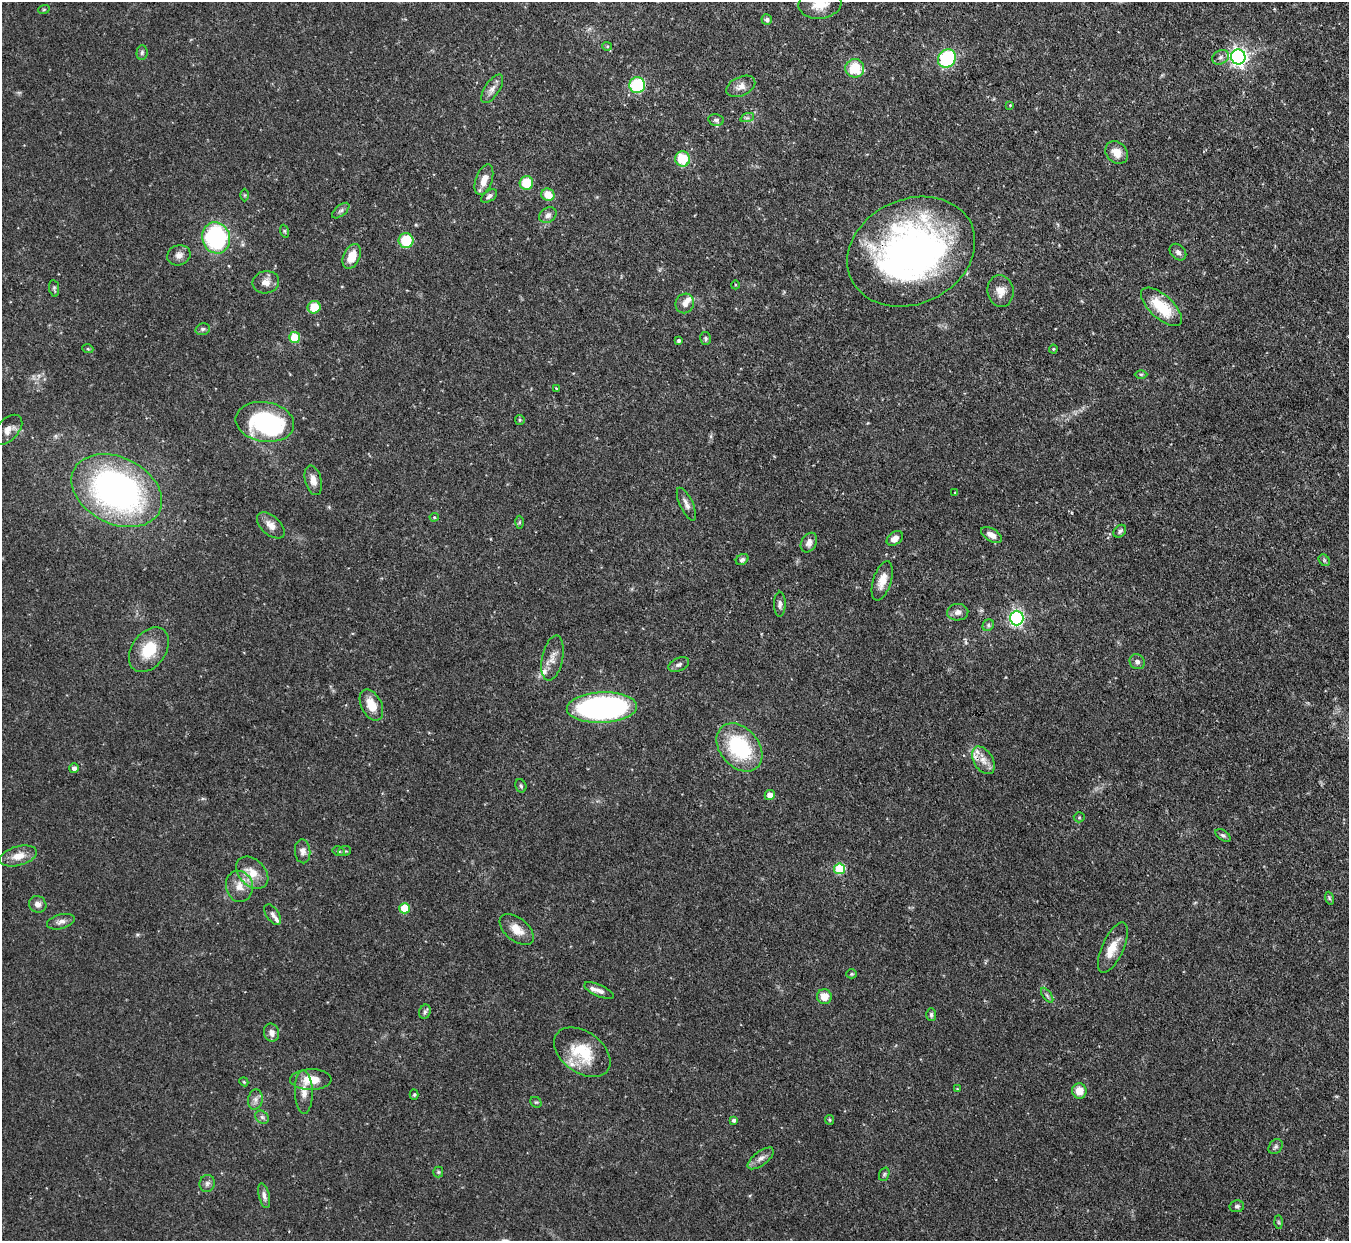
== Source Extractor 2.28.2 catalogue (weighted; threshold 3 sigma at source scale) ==
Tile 10 of 4 x 4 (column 2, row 3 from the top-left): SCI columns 1350-2696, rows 1385-2623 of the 5393 x 5373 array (HDU 1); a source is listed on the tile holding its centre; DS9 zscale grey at full resolution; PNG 1351 x 1243 px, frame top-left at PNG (2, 2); each listed source drawn as its Kron ellipse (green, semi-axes under 4 px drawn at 4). Shown black and unused: <1% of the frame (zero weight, under 3 of 4 exposures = <1% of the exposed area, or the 3 px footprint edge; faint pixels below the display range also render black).
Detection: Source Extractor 2.28.2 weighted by HDU 2 'WHT'; one run over the whole footprint, this tile lists its part. Background 0.0909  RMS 0.0046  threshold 0.0206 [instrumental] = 3 sigma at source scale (4.5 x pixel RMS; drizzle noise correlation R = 1.50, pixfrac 1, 0.05/0.05 arcsec/px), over >= 5 px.
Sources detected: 130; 1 inside a brighter object's white glare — neither listed nor drawn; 8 inside a brighter listed object's ellipse — not listed separately; the other 121 listed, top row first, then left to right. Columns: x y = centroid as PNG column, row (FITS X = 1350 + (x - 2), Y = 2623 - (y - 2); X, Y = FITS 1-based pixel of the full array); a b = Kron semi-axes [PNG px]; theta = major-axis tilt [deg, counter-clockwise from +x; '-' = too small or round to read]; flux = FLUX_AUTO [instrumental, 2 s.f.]
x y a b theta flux
820 3 21 15 7 9.5
44 9 6 3 19 0.5
767 20 5 5 - 1.2
607 46 5 4 - 0.54
142 52 7 5 87 1
1221 57 9 6 31 1.7
1238 57 7 7 - 180
947 58 10 8 54 39
855 68 9 9 - 14
637 85 8 8 - 31
741 86 15 9 25 3.4
492 89 16 7 56 3
1010 105 4 3 - 0.45
747 118 7 4 18 1
716 120 7 5 -11 1.2
1117 153 12 10 -45 5.3
683 159 7 7 - 14
484 180 16 8 70 5.3
526 183 7 6 - 13
245 195 6 4 -90 0.59
548 195 7 6 - 7.2
489 196 9 5 37 1.5
341 211 10 5 40 1.3
548 215 9 7 35 2.2
284 231 6 4 -71 0.71
216 238 16 14 -71 62
406 241 7 7 - 16
911 252 66 52 25 200
1178 252 9 7 -45 1.7
179 255 12 10 19 2.8
352 256 13 8 65 7.8
266 282 13 11 12 3.7
735 285 4 3 - 0.4
54 288 8 5 -80 0.9
1000 291 16 13 -81 4.9
685 303 10 9 - 2.8
314 307 6 6 - 10
1162 307 25 11 -42 17
203 329 7 5 15 1.1
295 338 5 5 - 15
706 338 6 5 - 0.89
679 341 4 3 - 0.97
88 349 5 3 - 0.48
1053 349 4 4 - 0.52
1141 374 6 4 -1 0.68
556 388 3 2 - 0.36
520 420 5 4 - 0.65
265 422 29 20 -9 60
8 430 18 10 48 3.9
313 480 15 8 -75 3.8
117 491 48 33 -26 160
955 493 4 3 - 0.34
686 504 18 6 -65 2.5
434 517 4 4 - 0.54
519 522 6 4 89 0.64
271 525 16 9 -42 3.9
1120 531 7 5 44 1.3
991 535 11 6 -32 3.5
895 538 9 6 37 3.2
809 543 10 7 60 2.4
742 560 7 5 33 1.4
1324 560 6 5 - 0.87
882 581 20 9 73 5.6
780 604 12 6 89 1.8
958 612 10 8 3 2.5
1017 618 7 6 - 88
988 625 6 5 - 0.98
149 650 25 17 54 14
552 658 23 10 78 4.9
1137 662 8 7 - 1.7
679 665 11 6 24 1.6
371 705 17 10 -63 7.2
602 708 35 15 3 130
739 747 27 19 -49 37
983 760 15 9 -58 4.4
74 768 5 4 - 1.8
521 786 7 5 -65 0.99
770 795 5 5 - 3.9
1079 817 5 5 - 0.58
1223 835 8 5 -35 1.1
303 851 12 7 -85 2.5
338 851 6 4 -14 0.87
344 851 6 5 - 0.81
18 856 19 9 15 6
839 869 5 5 - 23
252 873 19 13 -45 8
239 886 16 13 -77 5.9
1329 898 6 4 -71 0.73
38 904 9 8 - 2.5
405 908 5 5 - 15
273 915 11 6 -56 1.6
61 922 14 7 14 2.4
517 929 20 11 -39 6.1
1113 948 27 11 66 7.2
851 974 5 4 - 0.6
599 991 16 5 -24 2.5
1047 995 8 4 -54 1
824 997 7 7 - 5.8
425 1012 7 5 69 1.1
931 1015 6 5 - 1
271 1033 9 7 -76 2.8
582 1052 31 20 -35 19
311 1080 21 10 1 8.7
244 1082 4 3 - 0.44
957 1089 3 3 - 0.31
1079 1091 7 7 - 5.7
304 1092 22 9 -88 4.5
414 1095 5 4 - 0.63
255 1100 10 7 79 2.2
536 1102 6 5 - 0.71
262 1117 7 6 - 1.2
733 1120 4 4 - 1.2
830 1120 5 4 - 0.58
1276 1147 8 6 52 1.1
761 1158 15 7 37 2.8
438 1172 5 5 - 0.69
884 1174 7 5 69 0.78
207 1183 8 7 - 1.7
264 1196 13 5 -76 1.9
1237 1206 7 5 11 1.1
1278 1222 7 4 -89 0.65
Overlapping masked pixels (flux is a lower limit): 1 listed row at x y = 911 252
Isophote crosses this tile's border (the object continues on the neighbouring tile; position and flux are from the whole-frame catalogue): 1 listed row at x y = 820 3